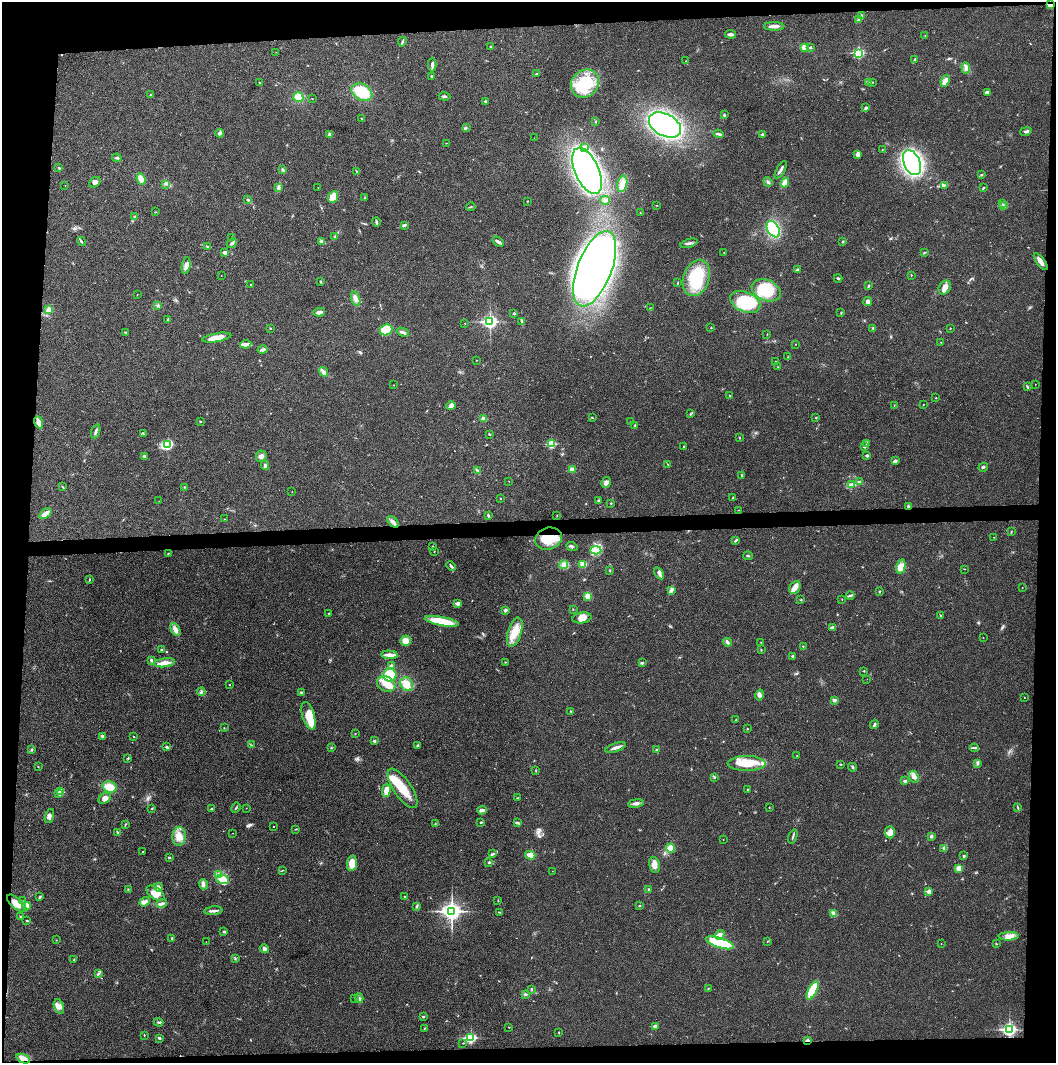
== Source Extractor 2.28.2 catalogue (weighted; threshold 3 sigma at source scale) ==
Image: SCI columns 2-4216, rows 1-4241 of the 4221 x 4243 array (HDU 1 of 3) = the unmasked area's bounding box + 8 px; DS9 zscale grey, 4 x 4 block average (1 PNG px = mean of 4 x 4 image px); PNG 1058 x 1065 px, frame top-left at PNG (2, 2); each listed source drawn as its Kron ellipse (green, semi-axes under 4 px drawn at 4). Shown black and unused: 9% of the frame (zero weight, under 3 of 4 exposures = <1% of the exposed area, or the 3 px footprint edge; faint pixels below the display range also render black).
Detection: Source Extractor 2.28.2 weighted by HDU 2 'WHT'. Background 0.0209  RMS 0.0041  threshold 0.0186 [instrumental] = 3 sigma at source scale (4.5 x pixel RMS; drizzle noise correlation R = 1.50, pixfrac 1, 0.05/0.05 arcsec/px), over >= 5 px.
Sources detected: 409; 2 too faint to see at this stretch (4 x 4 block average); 2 inside a brighter object's white glare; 2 cosmic-ray / hot-pixel residue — neither listed nor drawn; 2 coinciding with a brighter row at this scale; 18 inside a brighter listed object's ellipse — not listed separately; the other 383 listed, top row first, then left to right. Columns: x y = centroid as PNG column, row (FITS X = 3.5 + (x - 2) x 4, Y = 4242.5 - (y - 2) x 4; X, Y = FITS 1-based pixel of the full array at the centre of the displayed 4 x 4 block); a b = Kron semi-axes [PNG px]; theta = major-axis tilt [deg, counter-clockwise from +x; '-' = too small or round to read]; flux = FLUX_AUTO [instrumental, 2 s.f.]
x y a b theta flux
1050 5 4 2 - 7.3
862 15 3 2 - 2.4
859 19 3 3 - 4.2
774 26 10 3 0 12
731 34 5 3 - 7.1
925 36 2 2 - 0.98
402 42 5 2 - 3.4
491 47 2 2 - 1.2
810 47 4 2 - 3.2
805 48 4 3 - 19
276 52 2 2 - 0.6
859 53 3 2 - 230
915 60 3 2 - 2.5
686 61 2 2 - 0.59
432 65 6 3 88 5.4
966 68 6 3 -87 7
536 74 2 2 - 2.2
432 76 2 2 - 2.3
945 81 6 3 68 16
259 82 2 2 - 1.2
868 82 4 2 - 3
873 82 2 2 - 0.67
585 83 15 13 47 95
362 92 11 8 -31 91
988 92 3 3 - 8.2
151 95 2 2 - 7.6
444 96 6 2 -3 4.8
298 97 5 5 - 26
312 99 2 2 - 0.81
485 101 3 2 - 1.6
866 108 4 3 - 3.8
724 115 4 2 - 3
361 118 3 2 - 1.1
596 121 3 2 - 1.3
665 125 17 11 -28 460
466 128 2 2 - 1.9
1026 131 6 3 12 4.9
220 133 4 3 - 5.1
719 134 5 2 - 4.6
762 134 2 2 - 8.1
330 135 3 3 - 7
534 138 2 2 - 0.38
446 143 3 2 - 0.87
584 148 4 3 - 6
882 149 2 2 - 0.81
858 154 3 2 - 15
117 158 5 3 - 3.9
912 163 13 8 -65 640
59 168 3 2 - 2.8
283 170 4 2 - 3.5
781 170 10 2 60 9.4
587 171 25 12 -66 1500
357 172 3 2 - 1.8
981 175 3 2 - 2.6
141 179 6 4 -67 16
95 182 6 4 40 8.8
768 182 5 3 - 4.1
785 183 5 4 - 8.6
165 184 2 2 - 1.2
622 184 8 5 77 18
65 185 2 2 - 0.56
944 185 2 2 - 2.1
279 187 3 2 - 2.9
318 188 2 2 - 0.79
984 188 2 2 - 1.5
333 197 6 5 - 30
365 198 2 2 - 1.1
248 200 2 2 - 2.8
605 200 4 3 - 6.6
527 201 2 2 - 1.2
1002 204 2 2 - 0.95
656 205 3 2 - 1.2
1004 205 2 2 - 1.4
471 207 5 2 - 2
155 212 3 2 - 1.2
640 213 3 2 - 1.3
134 217 4 2 - 2.4
376 222 4 2 - 4.6
404 225 4 2 - 5.4
773 229 9 6 -57 130
335 236 2 2 - 1.4
232 238 2 2 - 0.94
81 241 5 2 - 3.5
843 241 4 2 - 1.9
322 242 4 2 - 3.3
498 242 6 2 -34 7.5
232 243 5 2 - 4.4
689 243 9 2 16 6
208 247 3 2 - 3.6
225 252 3 2 - 9.1
724 252 2 2 - 0.86
924 253 4 2 - 1.6
1041 262 10 4 -53 13
186 266 8 4 80 13
595 269 40 17 69 2100
797 269 4 2 - 3.2
221 275 2 2 - 0.47
911 275 2 2 - 1.3
696 278 19 13 71 120
838 278 4 2 - 3.9
320 282 3 2 - 1.6
678 283 3 2 - 1.2
251 285 2 2 - 1.7
869 286 3 2 - 1.9
945 288 7 5 58 15
766 290 15 10 -22 85
137 295 2 2 - 1
356 299 7 4 -72 11
868 301 4 3 - 7.4
745 302 16 10 -24 110
157 305 3 2 - 1.7
650 308 2 2 - 0.92
48 310 4 4 - 9.2
319 312 6 3 10 11
514 313 3 2 - 3.6
841 313 3 2 - 1.6
168 319 3 2 - 1.9
522 321 3 2 - 2.4
490 322 3 2 - 580
465 323 2 2 - 0.89
711 327 2 2 - 1.2
270 328 2 2 - 1.5
873 328 2 2 - 1.3
950 328 2 2 - 1.2
386 330 6 5 - 59
125 332 2 2 - 3.6
403 332 6 2 -24 6.5
767 334 2 2 - 0.85
217 338 15 4 10 30
941 342 2 2 - 0.83
246 344 5 3 - 7.7
796 344 2 2 - 0.75
263 349 5 2 - 6.5
787 357 2 2 - 1.2
476 360 2 2 - 0.81
775 361 2 2 - 1.1
778 367 2 2 - 0.59
323 372 5 3 - 6.2
1035 384 2 2 - 0.6
393 385 2 2 - 1
1027 387 3 2 - 2.2
730 396 3 2 - 2.1
936 398 2 2 - 1.2
451 405 4 3 - 19
894 405 2 2 - 0.86
923 405 2 2 - 1.1
691 414 4 2 - 2.4
592 417 3 2 - 1.7
815 418 2 2 - 1.1
483 419 2 2 - 32
200 421 3 2 - 1.7
39 422 6 2 -69 24
631 422 3 2 - 1.2
635 425 2 2 - 1.4
96 431 7 2 70 5.3
143 434 2 2 - 0.81
489 434 3 2 - 1.6
739 438 2 2 - 1.4
867 443 3 2 - 7.1
168 444 4 2 - 150
551 444 2 2 - 140
683 447 2 2 - 0.94
864 447 3 2 - 2.3
144 456 3 2 - 3.4
261 456 6 5 - 9
867 456 2 2 - 11
895 461 3 2 - 7.8
667 464 3 2 - 1.2
265 465 4 2 - 4
983 467 5 2 - 3.6
572 470 2 2 - 20
478 471 3 2 - 2.9
742 476 4 2 - 2.2
509 481 2 2 - 0.51
606 482 5 4 - 11
860 482 3 2 - 3.6
852 484 3 2 - 3.3
62 487 4 2 - 2.3
184 487 2 2 - 3
292 492 2 2 - 0.67
733 498 3 2 - 1.3
500 499 2 2 - 1.4
159 501 2 2 - 0.42
598 501 3 2 - 2.9
611 503 2 2 - 1.4
909 506 3 2 - 5.3
738 510 2 2 - 0.82
45 514 7 3 37 17
557 515 3 2 - 1.2
488 516 3 2 - 2.9
225 519 3 2 - 0.89
393 522 7 3 -47 8.9
1011 532 2 2 - 1.9
994 537 2 2 - 1
548 539 14 11 17 51
736 540 4 2 - 3.8
433 546 2 2 - 1.4
572 546 6 2 -19 4.5
596 550 5 4 - 16
434 552 2 2 - 0.9
168 553 2 2 - 0.84
748 556 5 2 - 2.3
564 565 4 3 - 7.5
582 565 4 3 - 12
451 566 5 2 - 3.8
901 567 7 4 77 25
965 569 2 2 - 0.46
610 570 3 2 - 1.8
659 573 7 3 -56 7.1
89 580 3 2 - 2.1
795 588 7 5 53 14
1022 588 2 2 - 0.83
671 590 4 3 - 4.8
880 591 2 2 - 1.4
850 595 4 2 - 3.6
588 596 3 2 - 29
801 600 2 2 - 1.4
842 600 2 2 - 0.58
458 603 2 2 - 30
573 609 2 2 - 0.8
505 610 3 2 - 5.3
329 613 2 2 - 1.4
940 616 2 2 - 1.6
582 618 9 5 10 20
442 621 17 4 -10 65
832 628 3 2 - 11
175 629 7 4 -63 11
515 632 15 7 73 38
983 637 2 2 - 0.85
405 641 5 5 - 18
728 642 5 2 - 3.4
761 642 2 2 - 0.83
803 646 2 2 - 0.78
162 650 2 2 - 3.5
761 650 3 2 - 1.5
390 655 8 3 -4 17
793 656 3 2 - 2.7
151 660 3 3 - 3.6
506 662 2 2 - 1.3
164 663 10 4 8 18
642 663 3 3 - 3.1
391 666 4 3 - 5.1
864 671 2 2 - 1.4
390 675 6 6 - 89
867 679 2 2 - 0.36
386 684 10 7 -28 29
407 684 7 6 - 26
229 685 2 2 - 0.87
201 692 4 3 - 4.5
301 693 3 2 - 5.1
760 695 5 4 - 6.4
1024 698 2 2 - 0.78
834 700 3 3 - 5.2
571 712 3 2 - 1.8
308 716 14 6 -73 52
736 720 3 2 - 1.9
874 724 5 2 - 5.1
224 728 2 2 - 1
748 729 2 2 - 0.8
355 734 2 2 - 0.84
102 736 3 2 - 3.4
133 737 2 2 - 1
374 741 2 2 - 10
251 745 2 2 - 1.3
417 746 3 2 - 4.1
167 747 3 2 - 3.9
331 748 2 2 - 1.6
616 748 11 2 19 12
974 748 4 2 - 3.9
32 750 2 2 - 1.5
657 750 2 2 - 2
797 756 2 2 - 1.2
128 758 3 2 - 2
747 763 19 7 0 56
977 764 3 2 - 2.4
841 765 2 2 - 0.72
38 767 2 2 - 0.96
852 767 4 2 - 3.9
536 771 2 2 - 1.1
914 777 6 4 -64 10
715 778 2 2 - 0.88
905 781 4 2 - 4.7
109 787 7 5 -15 32
403 788 23 8 -56 61
386 790 6 4 89 19
748 790 3 2 - 1.9
61 792 2 2 - 77
59 793 2 2 - 9.7
105 798 7 4 38 11
518 798 2 2 - 1.9
636 803 8 3 9 9.9
769 807 2 2 - 0.88
152 808 3 2 - 1.7
236 808 5 2 - 2.6
246 808 2 2 - 0.64
1018 808 3 2 - 2.1
212 809 2 2 - 8.7
482 810 5 3 - 9
49 816 7 4 72 8.7
481 822 3 2 - 2.8
517 822 4 2 - 2.7
125 824 2 2 - 1.4
435 824 2 2 - 0.68
273 827 2 2 - 0.9
296 829 3 2 - 1.3
118 832 2 2 - 1.9
890 832 6 5 - 17
233 833 2 2 - 1.2
179 836 9 6 84 22
793 836 7 2 71 3.7
931 836 3 2 - 4.5
723 840 2 2 - 0.69
670 848 4 4 - 27
944 848 4 3 - 4
143 852 2 2 - 0.86
493 854 4 2 - 3.3
530 855 5 3 - 18
964 856 3 2 - 2.9
169 858 4 2 - 1.9
352 863 8 5 82 33
489 863 3 2 - 4.3
654 865 8 5 -77 15
959 868 4 3 - 13
283 870 3 2 - 1.1
552 871 2 2 - 0.42
218 874 3 2 - 2.6
222 879 6 4 -12 14
203 884 5 3 - 6.5
158 887 4 3 - 5.7
128 889 2 2 - 1.3
649 889 3 2 - 1.7
929 891 2 2 - 35
155 893 10 5 -36 21
405 896 2 2 - 1.5
39 897 3 2 - 2.2
22 901 2 2 - 0.66
498 901 2 2 - 0.6
145 902 5 4 - 8.6
17 903 12 5 -41 22
162 903 5 3 - 6.6
27 906 4 4 - 16
640 906 2 2 - 1.6
416 907 3 2 - 2
214 911 9 2 6 8.4
452 911 4 3 - 1200
499 912 3 2 - 1.6
834 914 3 3 - 6.9
21 917 2 2 - 1.1
27 921 3 2 - 1.9
224 932 3 2 - 3.3
720 935 5 4 - 13
1009 936 10 4 1 14
172 938 3 2 - 1.7
56 940 2 2 - 0.61
767 941 2 2 - 0.98
206 942 2 2 - 0.46
720 943 15 5 -18 150
941 944 2 2 - 0.38
996 944 2 2 - 0.94
264 949 4 4 - 7.1
235 958 2 2 - 1.3
74 960 3 2 - 2.1
99 974 2 2 - 2
708 988 2 2 - 1.1
531 989 3 2 - 2.8
813 990 10 4 63 73
525 994 3 2 - 2.8
355 998 2 2 - 0.64
359 998 5 2 - 4.5
59 1006 7 5 -69 12
423 1017 2 2 - 2.5
159 1022 5 2 - 2.9
655 1026 2 2 - 21
509 1027 2 2 - 0.84
424 1028 2 2 - 0.67
1009 1030 3 2 - 600
559 1033 2 2 - 0.95
144 1035 3 2 - 1.4
159 1038 3 2 - 4
471 1038 3 2 - 290
807 1040 3 2 - 4.3
463 1043 2 2 - 1.1
23 1059 7 4 -22 19
Overlapping masked pixels (flux is a lower limit): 4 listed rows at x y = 1050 5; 909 506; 807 1040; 23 1059
Diffuse or blended objects may show on this block-average render without a row.